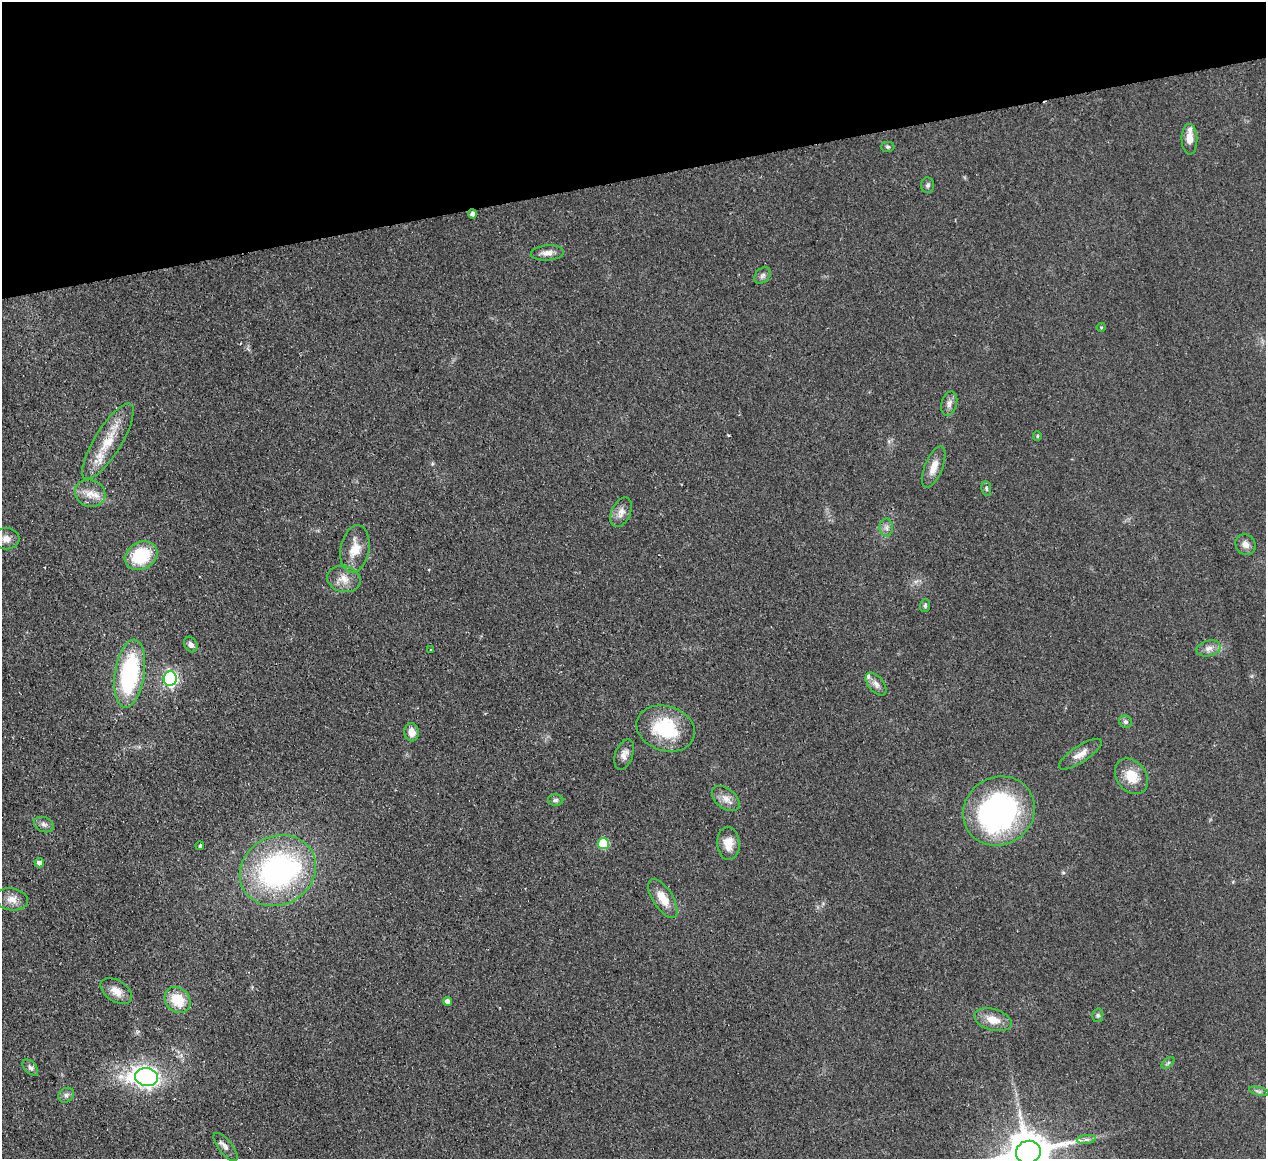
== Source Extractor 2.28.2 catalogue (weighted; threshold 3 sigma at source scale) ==
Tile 3 of 4 x 4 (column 3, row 1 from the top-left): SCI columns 2583-3846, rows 3749-4905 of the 5166 x 5065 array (HDU 1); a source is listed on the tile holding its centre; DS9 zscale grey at full resolution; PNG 1268 x 1161 px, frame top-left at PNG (2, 2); each listed source drawn as its Kron ellipse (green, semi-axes under 4 px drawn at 4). Shown black and unused: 15% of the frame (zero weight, under 2 of 3 exposures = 3% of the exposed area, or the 3 px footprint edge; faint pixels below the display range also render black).
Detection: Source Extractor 2.28.2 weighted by HDU 2 'WHT'; one run over the whole footprint, this tile lists its part. Background 0.0582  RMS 0.0088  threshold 0.0396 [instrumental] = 3 sigma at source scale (4.5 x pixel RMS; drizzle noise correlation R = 1.50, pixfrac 1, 0.05/0.05 arcsec/px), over >= 5 px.
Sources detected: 61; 1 inside a brighter object's white glare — neither listed nor drawn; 3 inside a brighter listed object's ellipse — not listed separately; the other 57 listed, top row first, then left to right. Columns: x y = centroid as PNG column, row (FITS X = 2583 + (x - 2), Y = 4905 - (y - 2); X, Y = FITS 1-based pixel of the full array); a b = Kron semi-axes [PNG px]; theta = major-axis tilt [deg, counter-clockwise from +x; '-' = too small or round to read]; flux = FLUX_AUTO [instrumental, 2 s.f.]
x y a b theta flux
1189 139 15 8 -89 8.6
888 147 7 5 0 1.5
928 185 7 6 - 2.4
473 214 5 4 - 2.8
547 253 16 7 4 6
763 275 9 7 45 2.7
1101 327 4 4 - 0.93
949 403 12 7 74 4.5
1037 436 5 4 - 1.1
108 441 43 13 58 27
934 467 22 9 68 10
986 488 7 4 -83 1.6
90 493 15 13 -23 11
621 512 16 9 65 6.4
886 528 9 6 -89 3.4
6 539 13 10 0 7.1
1245 545 11 9 -48 5.2
355 549 24 14 79 15
141 556 17 13 28 41
344 579 17 13 -14 9.8
925 605 7 5 88 1.8
191 644 8 6 -60 3.3
1209 648 12 7 13 5.4
430 650 3 2 - 0.95
130 674 34 14 81 110
170 679 7 6 - 190
876 684 13 7 -50 4.9
1126 722 7 6 - 2.4
666 728 30 22 -18 52
412 732 9 7 -84 7.1
624 754 16 9 70 5.5
1080 754 25 8 33 8.5
1131 776 19 14 -53 17
726 798 16 10 -39 7.4
556 800 8 6 1 2
999 811 37 34 35 210
44 824 10 7 -21 3.3
728 843 17 11 -86 11
603 844 5 5 - 41
200 846 4 3 - 2.7
39 863 5 4 - 3.4
278 870 39 34 29 180
663 898 22 10 -58 14
12 899 16 11 -11 8.1
116 991 17 10 -32 8.7
178 1000 14 12 -45 22
447 1001 4 4 - 3.4
1098 1015 7 5 78 1.6
993 1020 19 10 -16 12
1168 1063 8 4 37 1.5
30 1067 9 6 -46 2.7
147 1077 11 9 -9 360
1259 1091 10 4 -13 2.1
66 1095 8 7 - 2.8
1086 1139 9 4 8 2.6
226 1147 17 6 -51 4.7
1028 1152 12 11 - 3600
Isophote crosses this tile's border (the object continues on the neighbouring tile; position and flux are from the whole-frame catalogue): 1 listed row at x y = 1028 1152